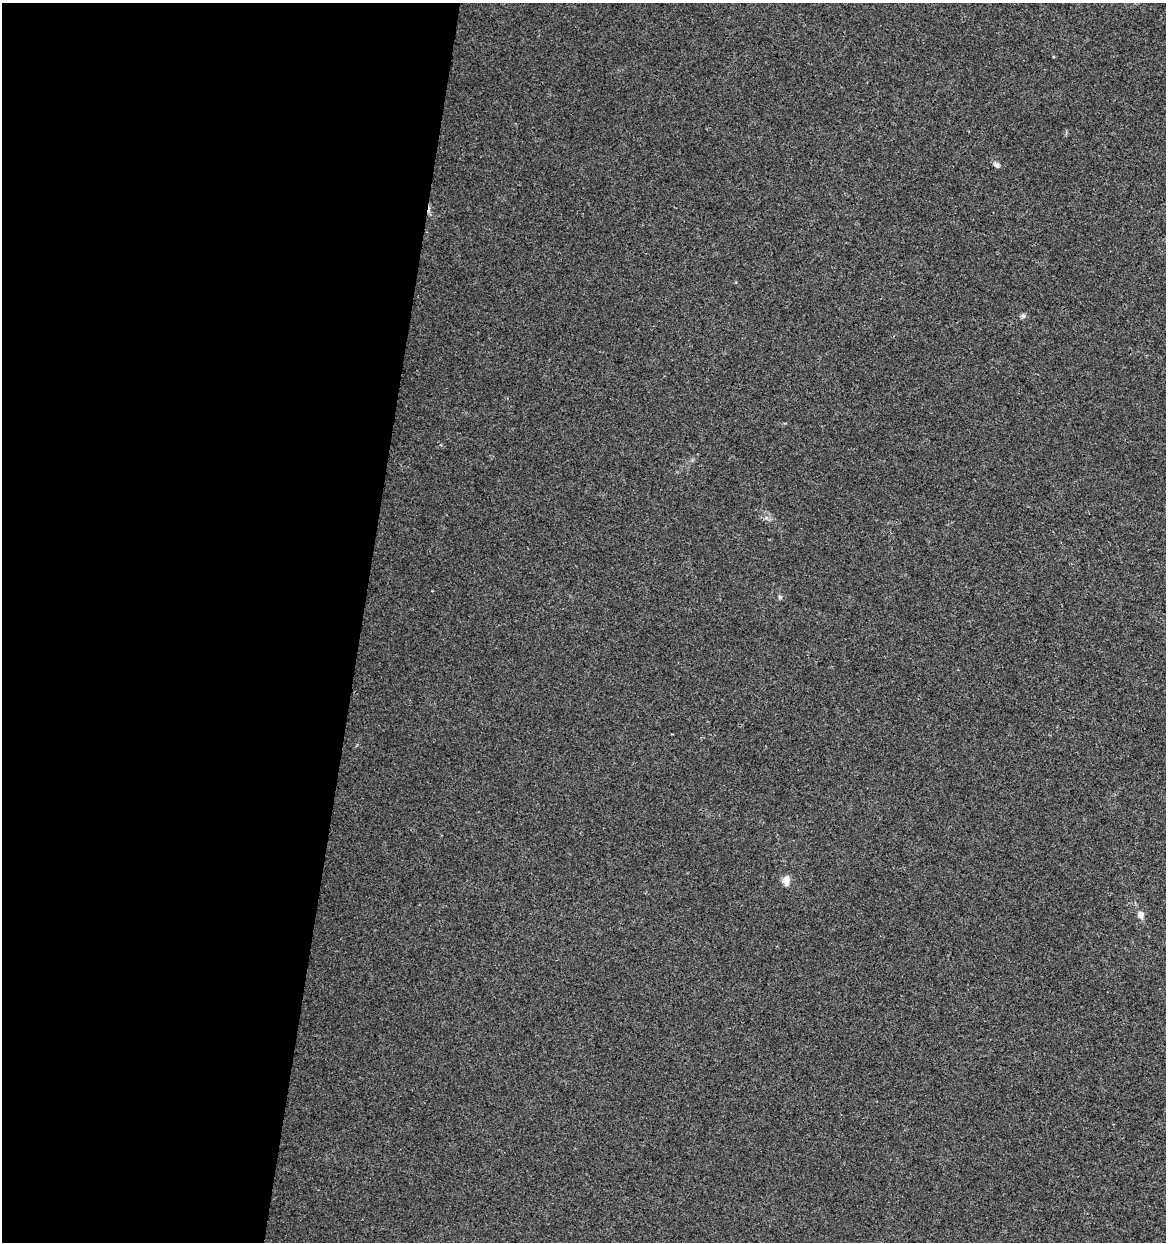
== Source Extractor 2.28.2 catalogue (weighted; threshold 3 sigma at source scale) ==
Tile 5 of 4 x 4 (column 1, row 2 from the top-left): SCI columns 221-1384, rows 2484-3723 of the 5159 x 4962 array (HDU 1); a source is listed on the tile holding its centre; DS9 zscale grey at full resolution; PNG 1168 x 1244 px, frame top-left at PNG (2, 3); no overlay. Shown black and unused: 31% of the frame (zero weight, under 3 of 4 exposures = <1% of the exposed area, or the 3 px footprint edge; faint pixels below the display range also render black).
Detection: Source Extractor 2.28.2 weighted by HDU 2 'WHT'; one run over the whole footprint, this tile lists its part. Background 0.00577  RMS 0.0027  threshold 0.0121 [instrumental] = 3 sigma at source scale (4.5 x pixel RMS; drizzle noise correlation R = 1.50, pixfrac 1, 0.0396/0.0396 arcsec/px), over >= 5 px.
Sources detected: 6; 1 cosmic-ray / hot-pixel residue — not listed; the other 5 listed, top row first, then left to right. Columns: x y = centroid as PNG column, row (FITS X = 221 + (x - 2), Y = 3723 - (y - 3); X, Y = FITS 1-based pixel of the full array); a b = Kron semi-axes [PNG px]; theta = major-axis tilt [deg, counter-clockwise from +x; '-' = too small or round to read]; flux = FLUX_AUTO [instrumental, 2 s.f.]
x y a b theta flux
996 165 9 6 -32 0.74
1023 316 6 6 - 0.58
780 597 5 5 - 0.43
786 880 13 8 86 1.9
1141 914 10 8 -71 1.4